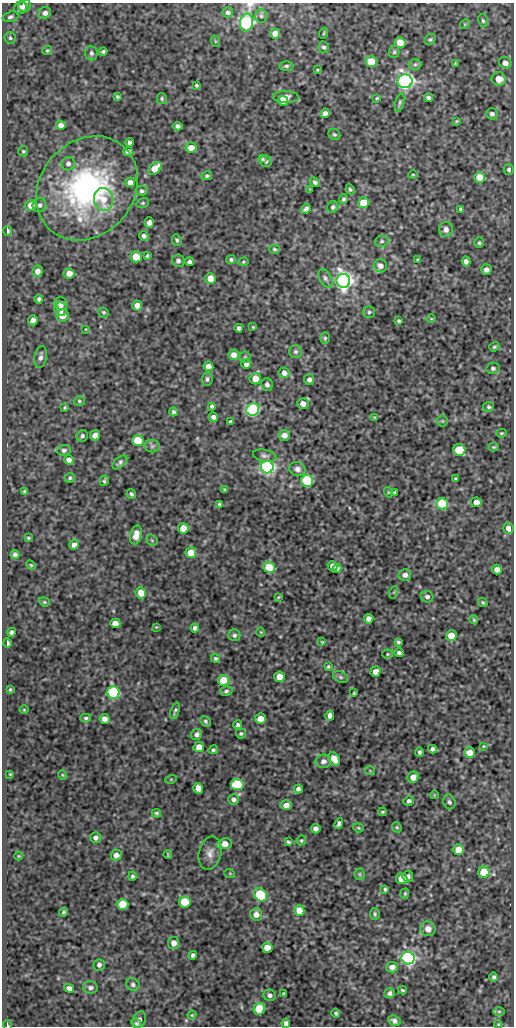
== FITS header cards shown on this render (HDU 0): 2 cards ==
NAXIS1  =                  512
NAXIS2  =                 1024

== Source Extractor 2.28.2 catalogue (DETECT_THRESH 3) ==
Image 512 x 1024 px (HDU 0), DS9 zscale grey, 1 PNG px = 1 image px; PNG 516 x 1028 px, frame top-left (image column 1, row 1024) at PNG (2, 3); each listed source drawn as its Kron ellipse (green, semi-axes under 4 px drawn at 4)
Background 85.2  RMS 0.58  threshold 1.74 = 3 sigma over >= 5 px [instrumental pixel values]
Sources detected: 286; all 286 listed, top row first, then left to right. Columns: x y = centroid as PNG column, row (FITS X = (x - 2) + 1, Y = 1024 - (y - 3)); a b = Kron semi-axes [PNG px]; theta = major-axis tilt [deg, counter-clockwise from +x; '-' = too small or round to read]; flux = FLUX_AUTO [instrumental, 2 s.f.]
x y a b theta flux
24 5 6 6 - 180
21 8 6 6 - 340
228 12 5 5 - 110
45 13 6 6 - 190
261 16 7 5 -87 87
10 17 8 5 17 93
483 21 6 5 - 68
246 23 9 6 78 8200
465 24 5 4 - 44
324 33 5 3 - 37
275 34 5 5 - 390
10 38 6 5 - 78
430 39 6 5 - 60
215 41 6 3 -71 41
400 42 5 5 - 650
323 47 5 5 - 83
47 50 5 4 - 55
103 51 4 3 - 76
394 52 6 5 - 63
91 53 7 6 - 110
371 62 5 5 - 910
455 63 4 3 - 40
505 63 6 5 - 230
415 64 6 5 - 86
286 66 7 5 1 79
317 70 3 3 - 36
499 79 7 6 - 450
405 81 7 7 - 15000
196 85 3 3 - 58
117 96 4 3 - 54
286 97 13 6 -2 430
377 98 3 3 - 41
428 98 4 4 - 98
162 99 5 5 - 59
283 101 5 4 - 190
400 103 9 4 75 74
325 113 5 4 - 170
492 114 6 5 - 120
456 121 3 2 - 38
61 125 5 4 - 230
177 126 5 4 - 110
334 134 6 5 - 70
129 142 4 3 - 110
191 148 5 5 - 440
23 151 5 5 - 58
128 152 4 4 - 190
262 159 4 3 - 54
266 161 6 6 - 91
68 164 7 6 - 150
155 168 8 5 45 870
509 170 5 5 - 110
413 175 5 3 - 38
207 176 5 4 - 75
479 177 5 5 - 770
130 182 5 4 - 200
315 182 5 4 - 100
87 188 56 47 49 9300
310 189 3 3 - 30
350 189 5 4 - 70
142 191 6 5 - 84
103 199 11 9 -79 480
343 199 5 4 - 69
143 203 6 5 - 58
364 203 5 5 - 980
31 205 5 5 - 470
40 205 7 6 - 140
333 207 6 5 - 94
306 209 5 4 - 120
460 209 3 3 - 54
149 223 5 4 - 190
446 229 7 7 - 190
7 231 5 3 - 220
144 236 5 4 - 120
177 240 6 4 -71 76
382 241 7 5 14 81
479 243 5 5 - 68
274 249 5 4 - 57
147 256 4 3 - 48
136 257 5 5 - 840
231 260 4 4 - 75
418 260 3 3 - 44
178 261 6 6 - 120
466 261 5 4 - 180
189 262 4 4 - 120
244 262 5 4 - 49
380 266 7 6 - 210
486 270 5 5 - 190
38 271 6 5 - 220
69 273 5 5 - 410
210 278 5 5 - 510
325 278 10 6 -59 120
343 281 7 6 - 23000
39 299 5 4 - 84
61 303 6 6 - 310
137 305 5 5 - 360
60 309 7 6 - 280
103 312 5 4 - 66
369 312 6 6 - 75
62 315 6 6 - 600
431 319 5 3 - 32
33 320 5 5 - 230
399 321 4 3 - 65
253 327 3 3 - 34
239 328 4 4 - 140
86 329 4 2 - 27
325 338 6 5 - 63
494 347 5 4 - 63
296 352 6 6 - 100
234 355 5 5 - 290
41 357 11 6 79 180
245 357 5 5 - 61
246 364 5 4 - 180
208 366 5 4 - 310
493 368 7 5 11 92
284 373 5 5 - 210
207 379 7 5 84 97
255 379 6 5 - 480
309 379 5 5 - 150
267 385 6 5 - 120
79 401 5 4 - 61
303 404 6 5 - 310
212 406 4 4 - 80
489 407 5 5 - 74
65 408 4 3 - 46
253 410 6 6 - 6600
173 412 4 4 - 87
213 417 5 4 - 130
374 417 3 2 - 28
442 421 5 5 - 53
231 422 4 3 - 66
501 433 5 4 - 52
95 435 5 5 - 310
284 435 6 5 - 220
82 436 6 5 - 94
138 440 6 5 - 1400
152 446 8 6 0 100
494 447 5 4 - 51
64 450 7 5 11 100
459 450 6 6 - 2100
265 456 12 6 -11 130
69 460 5 4 - 160
120 462 9 5 42 110
267 467 6 6 - 15000
297 469 8 7 - 200
70 478 5 4 - 64
456 479 4 3 - 67
104 481 5 3 - 62
307 481 6 6 - 4600
224 489 4 3 - 40
25 491 3 3 - 61
388 492 5 3 - 36
395 493 4 4 - 84
131 494 5 4 - 75
476 502 5 5 - 330
219 504 4 3 - 62
442 504 6 5 - 3900
183 528 5 5 - 720
508 528 5 5 - 290
136 535 9 5 76 410
28 538 3 3 - 44
152 540 6 5 - 58
74 545 5 4 - 250
191 553 5 5 - 780
15 555 4 4 - 110
31 565 5 4 - 45
332 566 5 4 - 260
269 567 6 5 - 1400
337 569 4 4 - 170
497 569 5 5 - 240
405 575 6 6 - 200
394 592 6 4 71 56
141 593 6 5 - 420
278 597 4 2 - 42
427 597 6 5 - 110
44 602 6 4 -21 48
483 602 5 3 - 54
368 619 5 5 - 220
474 620 4 3 - 48
115 623 5 5 - 480
156 627 3 3 - 30
195 628 4 4 - 130
12 632 4 4 - 150
261 632 4 4 - 37
234 635 6 6 - 96
451 636 5 5 - 670
322 642 4 4 - 36
398 642 4 3 - 69
7 643 5 3 - 190
399 653 4 4 - 110
388 654 5 4 - 49
216 658 5 4 - 69
328 667 4 3 - 49
376 672 5 5 - 340
279 677 5 5 - 430
340 677 8 5 -27 80
224 681 5 5 - 1600
10 689 3 2 - 46
226 691 6 4 10 85
113 693 6 6 - 5900
354 693 3 2 - 39
24 710 4 4 - 40
175 711 8 3 70 84
330 716 5 4 - 180
86 718 5 4 - 75
104 719 5 5 - 400
260 719 5 5 - 480
205 721 6 4 -47 72
238 725 4 3 - 92
197 734 6 5 - 140
241 734 5 5 - 71
483 746 3 2 - 32
199 747 5 5 - 450
432 749 4 4 - 120
213 750 5 4 - 65
419 752 4 3 - 83
469 753 5 5 - 380
334 759 7 5 -55 560
323 761 8 6 7 180
370 771 5 3 - 32
10 774 3 3 - 34
62 775 5 4 - 43
413 777 6 5 - 370
171 779 5 3 - 37
237 785 6 5 - 2700
198 788 5 5 - 330
298 789 4 4 - 120
434 795 4 2 - 30
234 799 5 5 - 120
409 801 5 4 - 98
449 802 7 6 - 110
286 805 6 5 - 230
383 812 4 3 - 51
156 813 5 4 - 69
339 823 5 4 - 100
397 827 5 4 - 53
358 828 5 4 - 50
316 829 5 5 - 170
95 838 5 5 - 130
301 840 5 4 - 46
288 842 4 3 - 61
225 844 7 5 10 360
458 850 5 5 - 710
210 853 17 11 76 310
116 855 5 5 - 230
168 855 4 2 - 41
18 856 4 3 - 32
484 872 5 5 - 1200
230 874 5 3 - 34
359 874 5 5 - 58
132 876 4 4 - 73
408 876 6 5 - 97
402 879 6 5 - 600
385 889 4 3 - 67
405 894 5 4 - 48
260 895 7 5 -48 2800
185 902 6 5 - 1300
123 904 5 5 - 1400
299 910 5 5 - 700
64 912 5 4 - 67
256 914 6 6 - 260
375 914 6 4 -81 75
428 929 7 7 - 320
174 943 6 5 - 260
267 948 5 5 - 570
193 955 4 4 - 110
408 958 6 6 - 14000
99 965 6 5 - 140
392 967 6 5 - 230
494 977 4 4 - 80
133 984 7 6 - 98
90 987 7 6 - 110
69 988 5 4 - 150
402 990 4 3 - 55
283 993 3 2 - 32
390 993 5 5 - 120
270 995 6 5 - 120
259 1009 6 5 - 1600
499 1011 6 3 1 44
336 1013 4 4 - 70
192 1015 4 4 - 40
139 1019 8 6 63 160
394 1021 6 5 - 140
136 1023 5 4 - 55
286 1023 5 4 - 160
498 1024 4 4 - 36
7 1025 5 2 - 40
At the frame edge (FLAGS 8, measured only in part): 3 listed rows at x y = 246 23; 286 1023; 7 1025

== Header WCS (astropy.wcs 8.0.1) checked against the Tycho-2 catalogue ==
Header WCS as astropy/WCSLIB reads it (CRVAL/CRPIX/CD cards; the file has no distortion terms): RA---SIN/DEC--SIN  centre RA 10:26:08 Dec -35:03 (156.53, -35.05 deg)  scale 1 arcsec/px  FOV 8.5' x 17.1'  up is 0 deg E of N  parity normal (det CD < 0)
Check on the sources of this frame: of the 60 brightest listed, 3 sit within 1.5 arcsec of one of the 8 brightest Tycho-2 stars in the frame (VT <= 13.05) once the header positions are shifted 0.37 arcsec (0.36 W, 0.09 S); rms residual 0.31 arcsec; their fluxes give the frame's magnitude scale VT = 22.76 - 2.5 log10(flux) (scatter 0.08 mag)
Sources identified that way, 3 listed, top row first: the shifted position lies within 1.5 arcsec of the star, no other Tycho-2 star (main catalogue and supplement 1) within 3.0 arcsec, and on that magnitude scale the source's flux lands within +1.5 / -3 mag of the star's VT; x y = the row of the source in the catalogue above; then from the Tycho-2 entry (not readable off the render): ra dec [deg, ICRS J2000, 3 dp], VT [Tycho-2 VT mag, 2 dp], TYC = Tycho-2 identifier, HIP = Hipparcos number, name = IAU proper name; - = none
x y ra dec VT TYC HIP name
246 23 156.539 -34.918 13.05 7192-1602-1 - -
343 281 156.506 -34.989 11.86 7192-698-1 - -
267 467 156.532 -35.041 12.08 7192-1046-1 - -